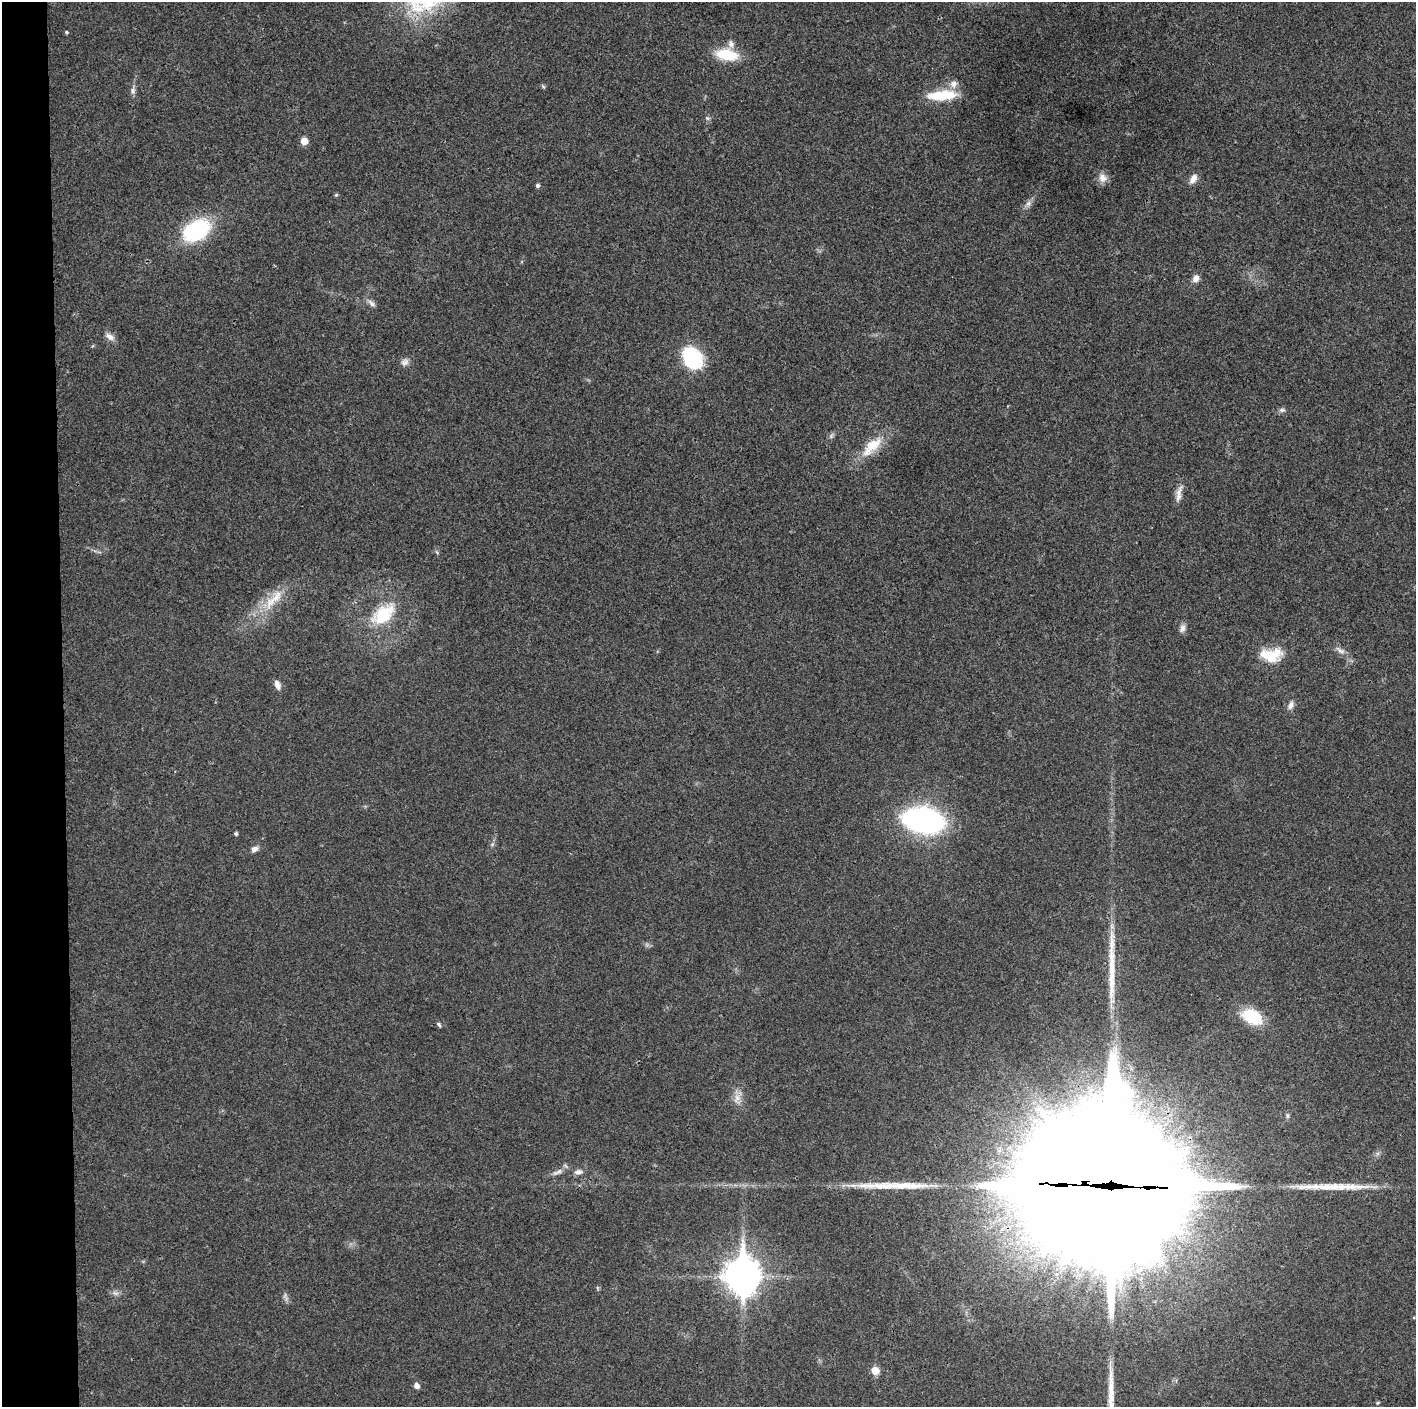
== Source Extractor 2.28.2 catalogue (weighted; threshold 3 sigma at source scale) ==
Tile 4 of 3 x 3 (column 1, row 2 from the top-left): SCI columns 1-1414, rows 1413-2817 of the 4243 x 4226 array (HDU 1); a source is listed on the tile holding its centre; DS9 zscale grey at full resolution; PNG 1418 x 1409 px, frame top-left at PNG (2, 2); no overlay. Shown black and unused: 4% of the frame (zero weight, under 3 of 4 exposures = <1% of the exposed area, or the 3 px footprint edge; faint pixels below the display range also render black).
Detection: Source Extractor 2.28.2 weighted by HDU 2 'WHT'; one run over the whole footprint, this tile lists its part. Background 0.0191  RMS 0.0039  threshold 0.0175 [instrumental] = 3 sigma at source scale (4.5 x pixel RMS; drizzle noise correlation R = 1.50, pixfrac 1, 0.05/0.05 arcsec/px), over >= 5 px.
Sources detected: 57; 4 inside a brighter object's white glare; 4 long thin detections or spike segments (spike, bleed or trail) — not listed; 2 inside a brighter listed object's ellipse — not listed separately; the other 47 listed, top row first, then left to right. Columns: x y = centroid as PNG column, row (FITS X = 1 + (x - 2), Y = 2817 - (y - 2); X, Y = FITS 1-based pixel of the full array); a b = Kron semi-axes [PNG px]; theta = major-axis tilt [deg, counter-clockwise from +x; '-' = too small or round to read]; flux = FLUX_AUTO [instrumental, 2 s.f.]
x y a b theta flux
66 32 5 4 - 0.53
731 44 11 7 -75 1.9
727 54 22 11 -9 14
543 86 6 4 -20 0.52
133 91 10 7 90 1.4
942 95 38 12 4 13
707 118 6 4 -43 0.7
304 141 5 5 - 5.5
1103 178 12 11 - 3
1193 179 13 8 61 2.6
537 185 5 4 - 0.92
336 195 5 5 - 0.49
1028 204 12 7 38 1.8
197 230 31 20 29 35
1196 278 9 7 58 2.4
372 303 13 6 -41 1.5
110 336 13 7 -31 2.2
693 359 22 16 -60 32
405 362 11 9 38 1.9
1282 410 8 5 0 1.1
831 436 9 5 61 0.98
872 446 37 14 45 11
1179 493 26 7 77 3
274 599 43 12 49 12
383 614 29 17 39 18
1182 628 11 7 78 1.7
1340 650 16 7 -32 2.3
1269 657 27 15 -37 8.4
277 684 12 7 -71 2.2
1291 705 11 7 68 1.9
924 821 32 17 -11 120
236 833 4 4 - 0.76
492 844 5 5 - 0.7
254 849 8 6 24 1.8
1252 1017 16 11 -28 21
439 1024 7 4 -46 0.75
737 1099 16 9 80 3.2
558 1172 18 5 24 2.1
578 1172 11 7 4 1.9
1113 1176 77 74 84 21000
742 1276 15 12 -90 670
597 1288 6 4 -89 0.51
115 1293 10 5 -21 1.3
285 1296 13 5 -75 1.2
875 1371 6 5 - 7
416 1386 5 5 - 2
1377 1403 5 3 - 0.42
Overlapping masked pixels (flux is a lower limit): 1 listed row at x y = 1113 1176